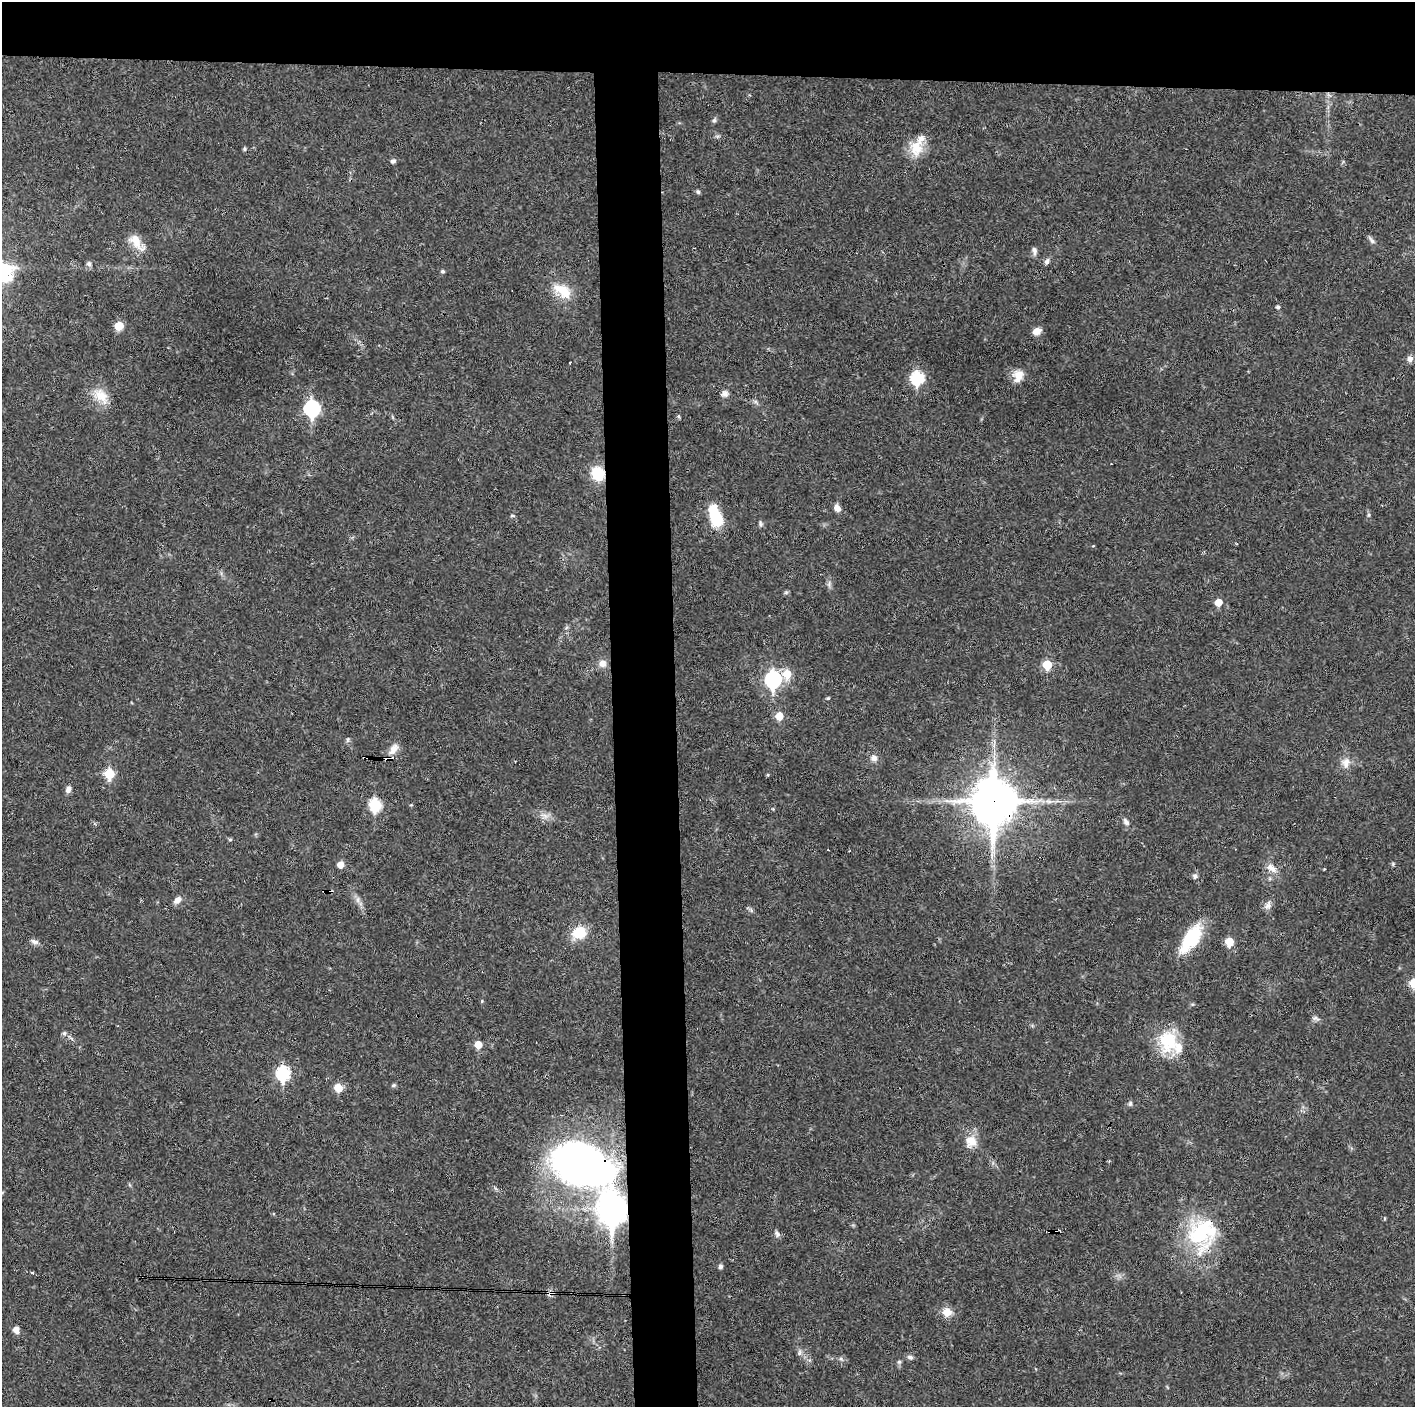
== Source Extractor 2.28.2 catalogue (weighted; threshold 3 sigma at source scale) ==
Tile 2 of 3 x 3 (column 2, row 1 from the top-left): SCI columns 1414-2826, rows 2811-4215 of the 4239 x 4216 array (HDU 1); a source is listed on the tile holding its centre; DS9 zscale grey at full resolution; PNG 1417 x 1409 px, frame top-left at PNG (2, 2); no overlay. Shown black and unused: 10% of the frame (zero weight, under 3 of 4 exposures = <1% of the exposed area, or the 3 px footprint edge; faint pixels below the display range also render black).
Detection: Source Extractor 2.28.2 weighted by HDU 2 'WHT'; one run over the whole footprint, this tile lists its part. Background 0.0269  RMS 0.0024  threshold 0.0106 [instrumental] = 3 sigma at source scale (4.5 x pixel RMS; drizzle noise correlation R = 1.50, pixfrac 1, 0.05/0.05 arcsec/px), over >= 5 px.
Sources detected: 95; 6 cosmic-ray / hot-pixel residue — not listed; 3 inside a brighter listed object's ellipse — not listed separately; the other 86 listed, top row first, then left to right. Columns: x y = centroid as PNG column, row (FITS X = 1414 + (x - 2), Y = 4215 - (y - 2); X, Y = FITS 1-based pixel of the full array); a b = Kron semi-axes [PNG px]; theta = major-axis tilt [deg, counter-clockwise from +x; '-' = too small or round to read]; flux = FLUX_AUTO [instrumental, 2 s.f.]
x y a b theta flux
714 120 6 5 - 0.45
916 147 25 17 77 5.2
244 149 5 4 - 0.39
393 161 6 5 - 0.7
698 192 6 5 - 0.4
1372 240 10 6 -53 0.73
136 242 27 11 -52 3.4
1034 251 11 6 -77 0.78
1047 262 7 6 - 0.74
89 264 6 6 - 0.73
442 271 5 4 - 0.43
563 291 26 14 -35 5.6
1278 307 4 4 - 0.5
119 326 6 6 - 5.6
1037 331 9 7 25 2.1
1410 359 7 7 - 1
570 363 2 2 - 0.16
1018 376 15 12 74 2.8
917 378 7 7 - 27
725 393 9 7 -75 1
101 396 25 15 -45 4.4
312 408 8 7 - 41
598 473 11 10 - 8.3
837 508 10 7 -60 1.2
512 515 5 3 - 0.29
1369 515 6 4 89 0.37
715 516 26 13 -71 8.2
760 523 9 5 -77 0.48
829 584 7 4 73 0.51
786 592 6 5 - 0.38
1218 602 6 5 - 3
602 663 9 9 - 1.6
1047 665 6 5 - 8.1
787 674 7 6 - 5.7
773 680 8 7 - 48
828 698 4 4 - 0.3
779 716 6 5 - 4.6
348 740 8 4 82 0.39
393 749 18 9 56 1.8
368 758 4 3 - 2.3
874 758 9 8 - 1.2
1346 763 15 11 80 2.1
109 774 6 6 - 12
768 775 4 3 - 0.27
68 789 9 6 73 0.94
994 801 17 14 -88 770
375 805 7 6 - 20
545 816 11 5 -24 1.2
1126 822 12 6 -52 0.89
230 839 6 4 1 0.28
1393 864 5 5 - 0.3
340 865 6 6 - 2.1
1272 868 16 8 -37 1.9
1324 869 3 2 - 0.2
1195 876 7 6 - 0.62
177 900 10 7 43 1.4
358 900 9 4 82 0.64
1268 905 13 8 65 1.2
751 910 8 4 -46 0.47
579 932 18 14 21 5.5
1191 939 32 14 56 12
34 942 12 6 -20 0.86
1229 942 6 5 - 5.3
1414 983 5 5 - 7
482 1001 5 3 - 0.22
1315 1018 10 5 -13 0.68
64 1033 6 5 - 0.43
1168 1041 29 23 -88 10
478 1044 6 5 - 3.5
283 1073 8 7 - 27
393 1085 6 5 - 0.38
338 1088 5 5 - 5.6
1130 1104 7 5 76 0.47
968 1140 20 13 59 2.7
582 1165 54 31 -28 130
612 1209 12 9 -89 310
1202 1232 41 35 27 20
777 1234 9 6 -64 0.68
720 1267 5 5 - 0.69
31 1272 3 3 - 0.5
552 1292 7 4 0 0.65
947 1312 12 11 - 2.3
16 1330 9 7 -74 1.2
799 1353 6 6 - 0.6
910 1357 8 6 -18 0.7
899 1362 6 5 - 0.42
Overlapping masked pixels (flux is a lower limit): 7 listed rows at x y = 598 473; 368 758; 994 801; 582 1165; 612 1209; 1202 1232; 552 1292
Isophote crosses this tile's border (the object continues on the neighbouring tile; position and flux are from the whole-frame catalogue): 1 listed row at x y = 1414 983